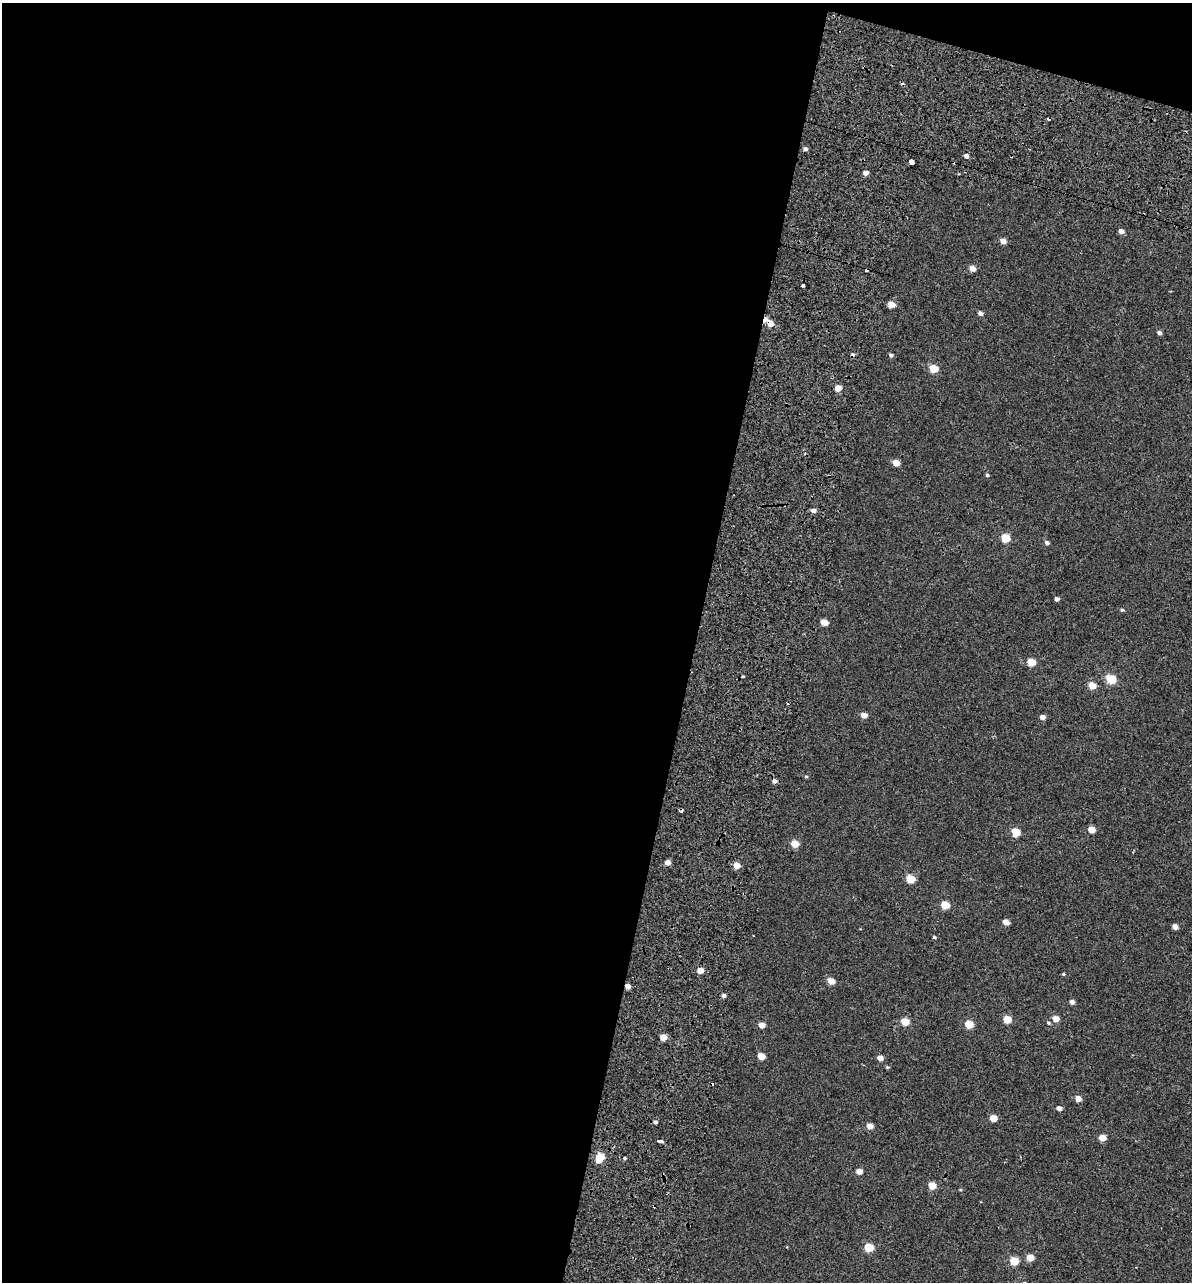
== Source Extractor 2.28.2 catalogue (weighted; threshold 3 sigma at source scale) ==
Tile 1 of 4 x 4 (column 1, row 1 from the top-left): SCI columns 400-1589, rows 4001-5280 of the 5614 x 5431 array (HDU 1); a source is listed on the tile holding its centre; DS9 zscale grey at full resolution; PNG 1194 x 1284 px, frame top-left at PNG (2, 3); no overlay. Shown black and unused: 60% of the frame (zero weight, under 2 of 3 exposures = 11% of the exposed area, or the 3 px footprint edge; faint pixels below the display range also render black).
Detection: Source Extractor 2.28.2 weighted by HDU 2 'WHT'; one run over the whole footprint, this tile lists its part. Background -4.53e-05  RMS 0.0051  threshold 0.0228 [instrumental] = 3 sigma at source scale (4.5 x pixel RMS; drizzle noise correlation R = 1.50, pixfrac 1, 0.0396/0.0396 arcsec/px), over >= 5 px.
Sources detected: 78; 6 cosmic-ray / hot-pixel residue — not listed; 1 inside a brighter listed object's ellipse — not listed separately; the other 71 listed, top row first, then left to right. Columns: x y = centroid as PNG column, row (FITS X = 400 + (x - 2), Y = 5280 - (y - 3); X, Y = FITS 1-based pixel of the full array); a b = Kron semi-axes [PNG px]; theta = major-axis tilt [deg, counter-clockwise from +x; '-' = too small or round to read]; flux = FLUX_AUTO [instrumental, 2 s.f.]
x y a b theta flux
1048 119 3 2 - 1.9
805 149 4 4 - 1.6
966 156 4 4 - 2
911 162 4 4 - 21
865 173 4 4 - 2.8
1121 231 5 4 - 2.1
1003 241 5 5 - 3
972 268 5 5 - 3.4
803 286 3 3 - 2.8
891 304 5 4 - 5.8
980 313 5 4 - 1.7
770 324 7 6 - 5
1159 333 5 4 - 1.4
891 355 5 4 - 0.98
934 369 5 5 - 11
838 388 4 4 - 5.8
896 463 5 5 - 5.1
987 475 4 4 - 0.62
813 511 5 4 - 2.1
1005 538 5 5 - 14
1047 543 5 5 - 1.3
1057 599 4 4 - 1.8
1122 610 4 4 - 0.68
824 622 5 4 - 5.5
1031 662 5 5 - 9.4
743 676 3 3 - 1.1
1111 679 6 5 - 18
1092 685 5 5 - 7.1
864 715 5 4 - 3.9
1042 717 5 4 - 2.4
806 776 5 3 - 0.49
775 781 5 4 - 1.7
1091 829 5 4 - 5.9
1016 832 6 5 - 11
795 844 5 5 - 7.8
667 862 4 4 - 3.1
736 865 4 4 - 6.1
910 879 5 5 - 12
945 905 5 5 - 10
1006 922 5 4 - 4.3
1175 927 4 4 - 3
934 937 4 4 - 0.58
700 970 4 4 - 5.1
1063 974 4 3 - 0.6
831 981 5 4 - 5.4
724 995 4 4 - 1.5
1072 1002 4 4 - 2
1007 1019 5 5 - 11
1055 1019 5 4 - 4.5
905 1022 5 5 - 9.9
1049 1023 5 4 - 0.65
969 1024 5 5 - 11
761 1025 5 4 - 4.1
663 1037 4 4 - 6.1
761 1056 5 4 - 6.6
880 1058 5 4 - 3.2
887 1067 5 4 - 0.57
1078 1099 5 4 - 3.9
1059 1108 4 4 - 2.4
993 1118 5 5 - 7.2
655 1122 5 4 - 1
870 1126 5 5 - 4.1
1102 1138 5 4 - 7
659 1141 6 3 -15 12
600 1157 7 5 60 18
624 1158 3 3 - 0.57
859 1171 5 4 - 3.7
932 1185 5 5 - 7.9
869 1247 5 5 - 16
1030 1258 5 4 - 6.9
1014 1261 5 5 - 12
Overlapping masked pixels (flux is a lower limit): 1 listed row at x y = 770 324